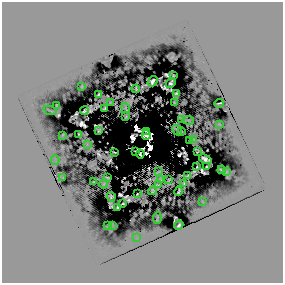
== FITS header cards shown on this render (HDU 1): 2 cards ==
NAXIS1  =                  281 /
NAXIS2  =                  281 /

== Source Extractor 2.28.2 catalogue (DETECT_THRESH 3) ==
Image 281 x 281 px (HDU 1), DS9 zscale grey, 1 PNG px = 1 image px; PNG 285 x 285 px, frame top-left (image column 1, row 281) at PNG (2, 2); each listed source drawn as its Kron ellipse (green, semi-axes under 4 px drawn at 4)
Background 0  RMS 0.69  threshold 2.08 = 3 sigma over >= 5 px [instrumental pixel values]
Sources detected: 108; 47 with non-positive FLUX_AUTO (blend fragments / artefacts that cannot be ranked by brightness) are neither listed nor drawn; the other 61 listed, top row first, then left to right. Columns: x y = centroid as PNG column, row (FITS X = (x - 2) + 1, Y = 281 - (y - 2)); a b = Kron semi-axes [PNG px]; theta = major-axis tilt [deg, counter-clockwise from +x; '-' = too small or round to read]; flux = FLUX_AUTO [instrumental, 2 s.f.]
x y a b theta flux
173 76 3 2 - 59
153 81 6 4 53 190
171 83 5 3 - 87
82 86 4 2 - 88
136 89 4 2 - 160
176 93 3 3 - 31
99 94 3 2 - 79
110 102 2 2 - 39
175 103 3 2 - 75
219 103 5 2 - 160
57 105 3 3 - 52
104 108 3 2 - 130
125 108 5 2 - 77
50 110 7 2 -20 51
84 111 4 2 - 6.8
126 117 3 2 - 130
182 119 4 2 - 31
188 120 6 2 -6 11
219 124 3 2 - 27
177 130 6 2 -52 1.3
99 131 3 2 - 64
147 131 3 2 - 1600
181 131 2 2 - 79
63 135 3 2 - 52
79 135 3 2 - 86
146 135 5 3 - 2500
194 139 3 2 - 37
190 141 2 2 - 96
87 144 3 2 - 18
198 151 3 2 - 42
114 152 3 2 - 190
135 152 2 2 - 320
140 154 4 2 - 970
205 159 6 3 -23 660
55 160 5 2 - 44
197 167 3 2 - 100
207 167 3 2 - 210
222 170 4 3 - 240
158 172 3 2 - 120
227 172 3 3 - 65
188 176 4 3 - 35
63 177 3 2 - 27
107 178 4 3 - 53
161 179 3 2 - 88
169 180 3 2 - 98
93 182 2 2 - 72
184 183 2 2 - 150
104 184 4 2 - 78
158 184 3 2 - 57
152 191 4 2 - 29
179 191 5 2 - 130
137 194 2 2 - 83
111 197 5 4 - 14
203 202 3 2 - 52
123 204 3 2 - 93
118 207 4 3 - 170
157 218 6 2 82 29
107 225 3 2 - 75
112 225 3 2 - 32
179 225 5 3 - 290
137 238 3 2 - 30
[47 non-positive-flux detections neither listed nor drawn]